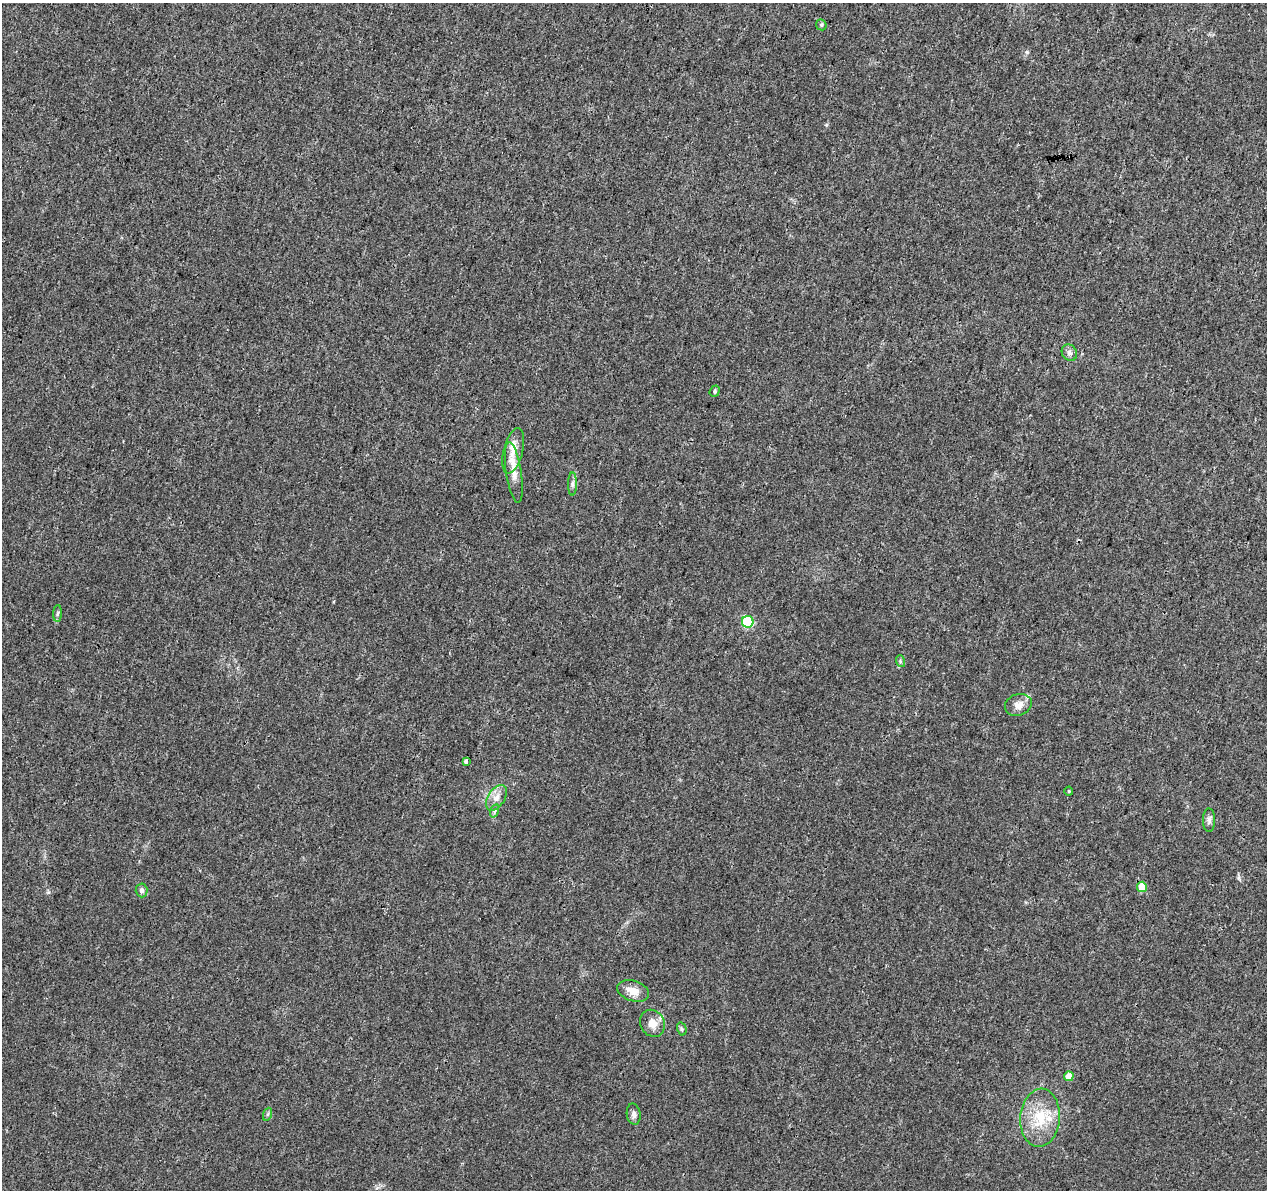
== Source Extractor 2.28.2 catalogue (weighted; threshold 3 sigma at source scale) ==
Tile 10 of 4 x 4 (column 2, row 3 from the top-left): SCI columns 1267-2531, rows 1415-2602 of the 5076 x 5262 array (HDU 1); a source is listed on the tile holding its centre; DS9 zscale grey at full resolution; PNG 1269 x 1192 px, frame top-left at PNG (2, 3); each listed source drawn as its Kron ellipse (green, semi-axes under 4 px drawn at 4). Shown black and unused: <1% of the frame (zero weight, under 3 of 4 exposures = <1% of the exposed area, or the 3 px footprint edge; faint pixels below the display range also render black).
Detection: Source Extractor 2.28.2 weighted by HDU 2 'WHT'; one run over the whole footprint, this tile lists its part. Background 0.0195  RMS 0.0029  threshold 0.0131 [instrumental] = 3 sigma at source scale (4.5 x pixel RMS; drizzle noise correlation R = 1.50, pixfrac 1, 0.0396/0.0396 arcsec/px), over >= 5 px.
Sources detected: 29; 5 inside a brighter listed object's ellipse — not listed separately; the other 24 listed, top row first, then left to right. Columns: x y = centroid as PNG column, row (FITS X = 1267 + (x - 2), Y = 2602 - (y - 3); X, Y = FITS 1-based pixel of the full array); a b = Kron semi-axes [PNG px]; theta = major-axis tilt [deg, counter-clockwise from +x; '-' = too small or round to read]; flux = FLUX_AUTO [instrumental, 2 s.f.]
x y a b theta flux
821 25 6 5 - 0.45
1069 353 8 7 - 1.1
715 391 6 5 - 0.58
513 451 23 9 75 3.4
514 473 30 7 -81 3.1
573 484 11 4 90 0.93
58 613 8 4 88 0.54
748 622 6 5 - 24
900 661 6 4 -73 0.37
1018 705 14 10 20 2.5
466 761 4 3 - 2.3
1069 791 4 4 - 0.32
496 798 14 8 58 2.2
494 811 7 4 71 0.54
1209 820 11 6 -89 1.1
1142 887 5 5 - 5.4
142 890 7 6 - 0.85
633 991 16 10 -18 3.4
652 1023 14 12 -59 2.9
682 1029 7 4 -75 0.49
1069 1076 5 4 - 3.4
268 1114 7 4 70 0.51
634 1114 10 7 -81 1.2
1040 1118 29 19 85 10
Unlisted compact peaks at least as high as the median listed source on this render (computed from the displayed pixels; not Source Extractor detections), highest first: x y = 1027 52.